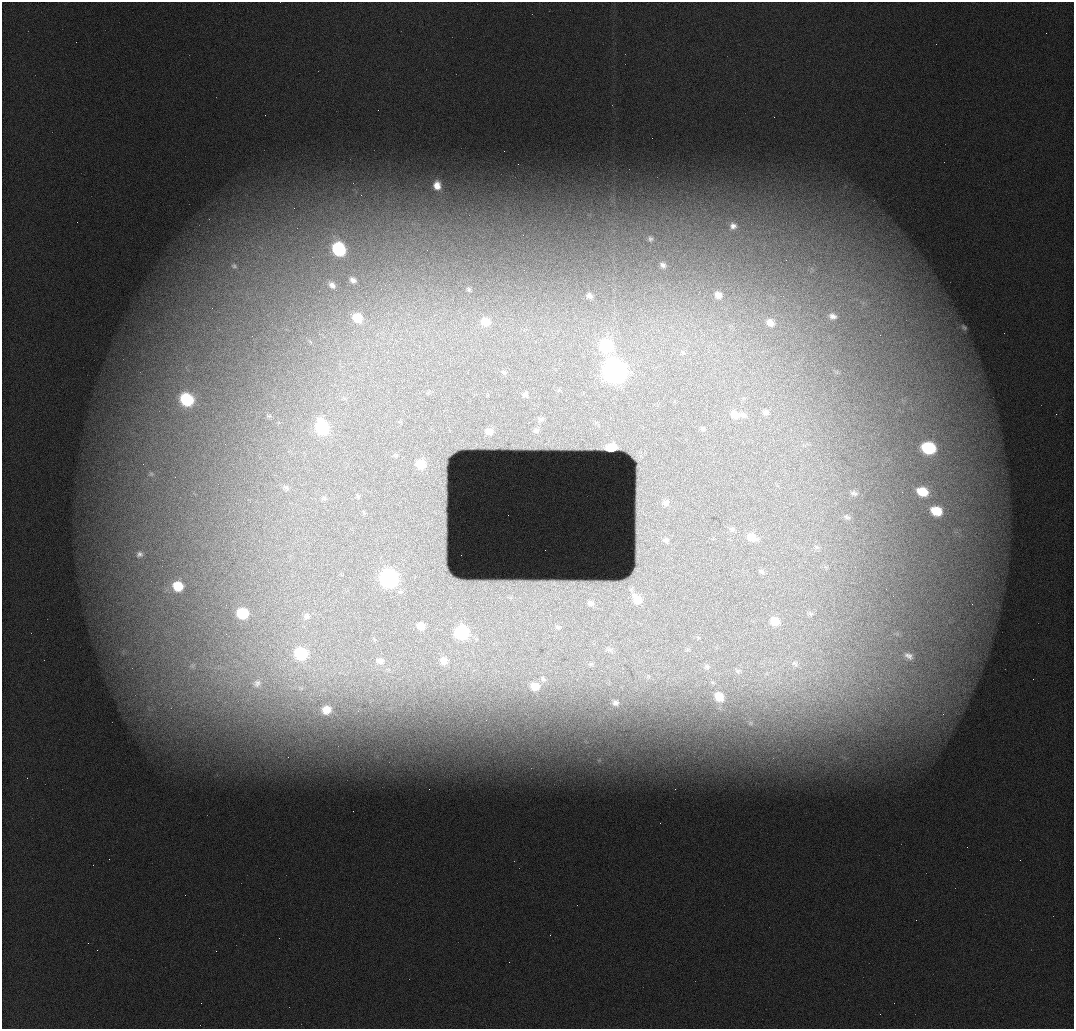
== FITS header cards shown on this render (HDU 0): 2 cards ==
NAXIS1  =                 1072 / length of data axis 1
NAXIS2  =                 1027 / length of data axis 2

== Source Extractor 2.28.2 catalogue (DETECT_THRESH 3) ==
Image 1072 x 1027 px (HDU 0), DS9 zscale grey, 1 PNG px = 1 image px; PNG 1076 x 1031 px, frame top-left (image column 1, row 1027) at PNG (2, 2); no overlay
Background 971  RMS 13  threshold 37.5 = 3 sigma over >= 5 px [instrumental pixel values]
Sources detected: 108; all 108 listed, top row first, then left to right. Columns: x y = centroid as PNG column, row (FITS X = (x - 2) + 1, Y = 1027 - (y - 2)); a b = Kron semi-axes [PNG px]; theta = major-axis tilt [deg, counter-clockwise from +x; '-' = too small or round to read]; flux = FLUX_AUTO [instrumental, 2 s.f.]
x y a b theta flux
378 110 2 2 - 640
265 115 2 2 - 2600
437 185 11 9 -84 12000
733 226 9 8 - 5200
650 239 7 6 - 2400
339 249 10 8 -50 97000
663 265 7 5 -41 3400
234 266 10 8 -43 4300
353 280 7 5 -38 4100
389 284 2 2 - 420
332 285 10 7 -41 5200
469 289 7 5 -48 1900
718 295 9 8 - 7500
589 296 8 7 - 4200
832 316 15 11 -12 11000
357 318 12 10 -40 21000
485 322 11 9 -23 15000
770 323 14 12 -26 15000
964 327 8 5 -50 2200
252 336 2 2 - 450
310 341 10 6 -52 3000
606 345 11 10 - 61000
683 352 8 5 -50 1900
614 371 11 10 - 600000
503 372 5 4 - 1400
836 372 8 6 -21 2100
525 395 4 3 - 1600
187 399 9 8 - 89000
766 412 8 7 - 3500
1056 414 2 2 - 2400
735 415 13 10 -33 10000
743 415 11 7 -30 4300
269 416 8 6 -12 1600
541 419 8 6 -5 2300
322 428 11 9 -69 70000
702 429 7 7 - 2400
489 431 9 8 - 6500
536 431 13 11 19 10000
549 445 24 10 -4 13000
611 448 8 6 8 19000
928 448 11 8 -13 72000
395 455 8 6 -19 1900
420 464 8 7 - 17000
151 474 6 6 - 1600
286 488 10 7 -40 2800
922 492 11 8 -19 24000
854 493 12 9 -18 4800
358 497 7 5 -86 1600
324 498 8 6 -21 1800
666 503 6 5 - 3300
380 504 2 2 - 440
936 511 11 8 -18 26000
847 517 12 8 -21 4200
732 529 10 7 -10 3200
752 537 10 7 -22 11000
666 540 6 4 -22 2300
817 547 9 6 -9 2700
545 550 3 2 - 690
139 554 10 9 - 4300
761 572 8 5 -31 2200
389 578 10 9 - 240000
178 586 10 9 - 27000
544 588 58 17 -1 47000
637 599 14 10 -54 13000
590 603 16 13 -31 13000
972 604 2 2 - 380
242 613 10 9 - 38000
810 614 11 7 -18 3400
307 616 10 10 - 5300
775 621 11 9 -22 13000
421 626 8 7 - 10000
558 627 7 4 -11 1400
462 633 9 9 - 81000
609 650 12 7 -23 3500
687 650 6 3 19 930
301 654 13 12 - 60000
908 656 17 11 -25 9900
380 661 8 7 - 4200
444 661 10 9 - 8400
591 664 7 5 1 1400
795 664 15 13 -41 13000
192 666 14 12 29 10000
218 667 20 10 7 16000
707 667 7 6 - 1800
474 670 3 3 - 600
738 671 8 6 0 1900
818 672 10 6 -19 4600
648 676 6 4 -72 1200
827 677 7 4 72 2400
543 679 9 7 -52 2800
846 679 9 5 -45 4100
1033 679 2 2 - 1300
231 683 9 4 -45 3500
257 683 26 21 46 44000
866 683 12 5 -42 5300
845 684 7 4 70 2900
535 686 9 8 - 14000
301 688 11 9 -26 6000
719 697 11 9 -49 16000
615 703 9 7 -23 4000
149 709 14 7 -38 7000
326 710 11 10 - 14000
943 714 7 5 46 3000
750 723 8 6 0 2200
967 847 2 2 - 350
550 935 2 2 - 440
97 950 2 2 - 430
880 1014 2 2 - 440